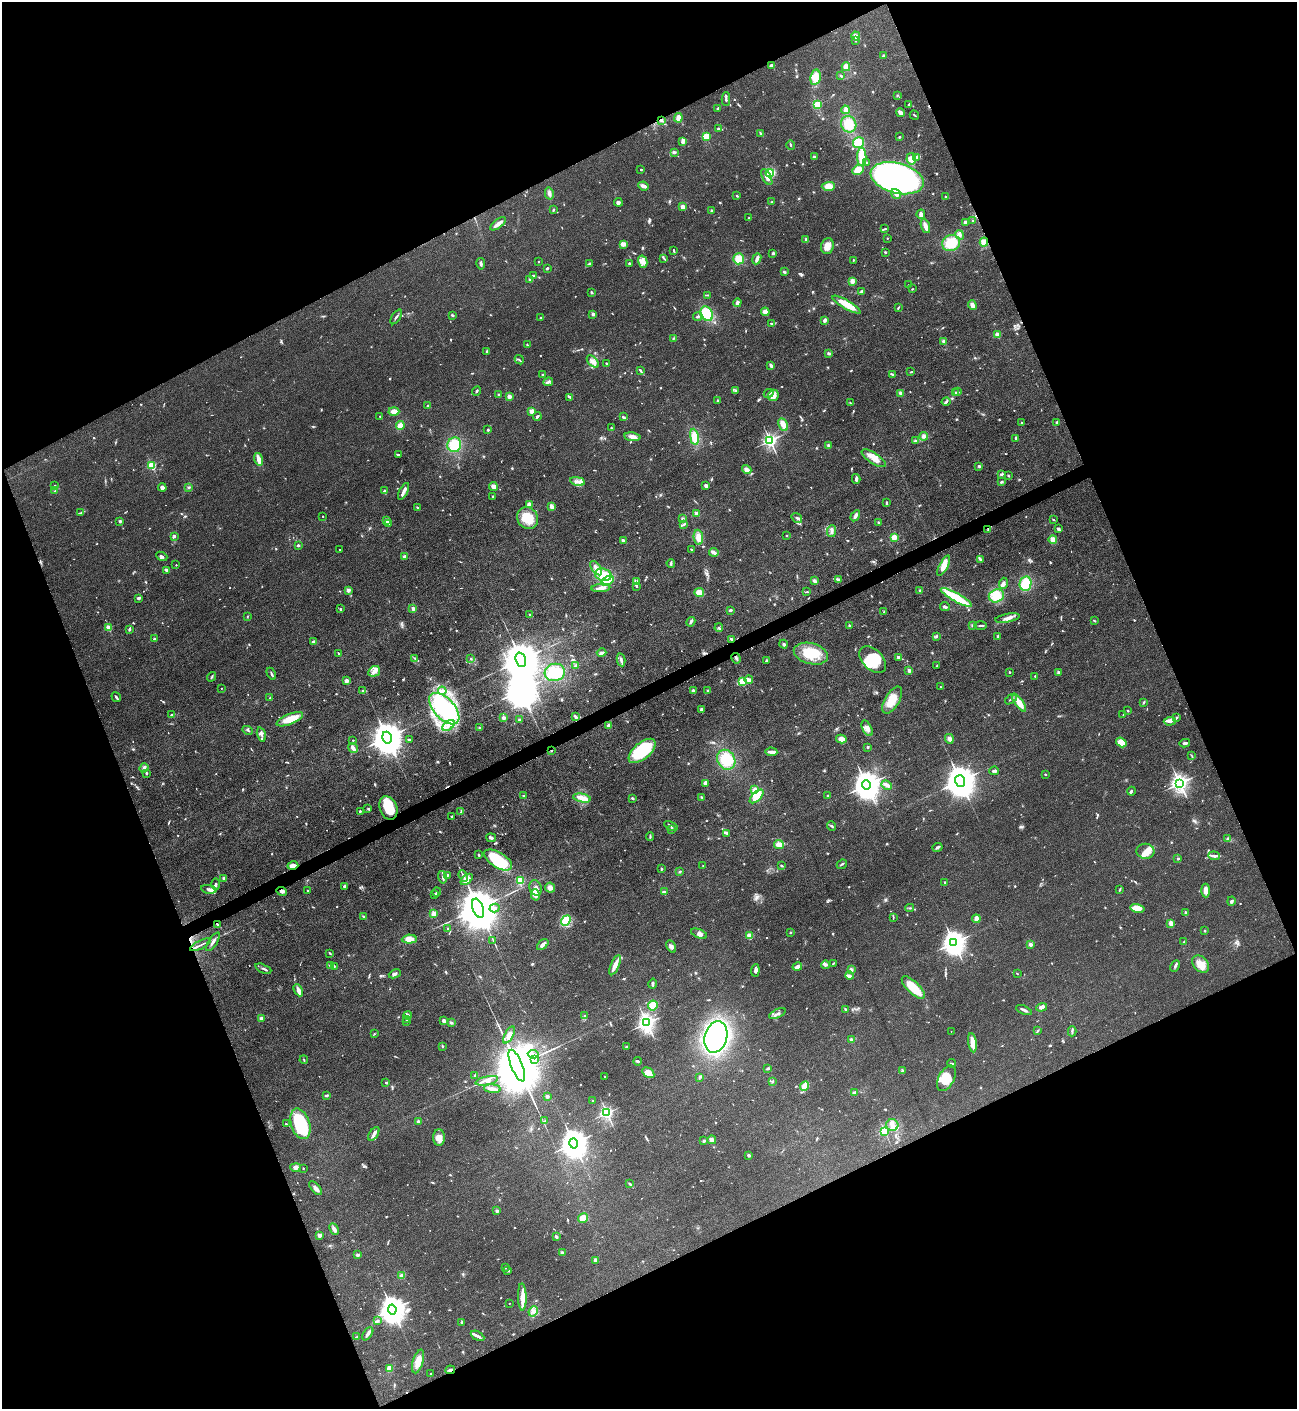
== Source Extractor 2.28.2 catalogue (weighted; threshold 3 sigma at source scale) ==
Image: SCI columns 286-5465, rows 2-5629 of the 5618 x 5630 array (HDU 1 of 3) = the unmasked area's bounding box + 8 px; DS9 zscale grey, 4 x 4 block average (1 PNG px = mean of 4 x 4 image px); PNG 1299 x 1411 px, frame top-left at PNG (2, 2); each listed source drawn as its Kron ellipse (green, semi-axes under 4 px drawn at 4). Shown black and unused: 44% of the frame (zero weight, under 3 of 4 exposures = <1% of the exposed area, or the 3 px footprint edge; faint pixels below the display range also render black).
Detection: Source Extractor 2.28.2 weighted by HDU 2 'WHT'. Background 0.0649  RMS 0.0058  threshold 0.0261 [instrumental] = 3 sigma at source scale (4.5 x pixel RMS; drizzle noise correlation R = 1.50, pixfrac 1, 0.05/0.05 arcsec/px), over >= 5 px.
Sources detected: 1087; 10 too faint to see at this stretch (4 x 4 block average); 6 inside a brighter object's white glare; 4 cosmic-ray / hot-pixel residue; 3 long thin detections or spike segments (spike, bleed or trail) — neither listed nor drawn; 24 coinciding with a brighter row at this scale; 74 inside a brighter listed object's ellipse — not listed separately; of the other 966, all 500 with FLUX_AUTO >= 2.94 (the completeness limit of this list) listed and drawn (466 fainter detections not listed), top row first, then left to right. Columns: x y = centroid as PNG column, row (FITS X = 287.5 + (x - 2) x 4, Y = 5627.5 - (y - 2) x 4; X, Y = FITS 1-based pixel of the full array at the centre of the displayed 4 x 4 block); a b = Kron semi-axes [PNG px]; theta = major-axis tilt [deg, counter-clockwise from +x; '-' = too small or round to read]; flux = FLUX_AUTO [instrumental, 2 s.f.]
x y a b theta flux
856 36 4 3 - 16
855 40 3 2 - 5
883 56 2 2 - 5
772 65 3 2 - 10
846 67 4 3 - 27
841 76 3 2 - 4.2
815 77 8 5 79 47
897 95 2 2 - 3
726 99 7 2 -89 8.1
909 104 3 2 - 4.1
817 105 2 2 - 330
718 108 3 2 - 3.6
846 110 4 3 - 18
900 113 4 3 - 16
914 115 5 2 - 3.1
678 118 5 3 - 22
661 120 3 2 - 3.7
849 124 8 7 - 58
718 129 2 2 - 6.4
761 134 4 2 - 6.1
706 137 2 2 - 240
899 137 2 2 - 4.8
683 142 4 3 - 6.6
859 143 5 5 - 57
791 145 5 2 - 4.2
674 152 3 3 - 6
814 157 3 2 - 5.8
862 157 9 4 -90 46
917 157 4 2 - 12
911 159 6 5 - 42
866 163 2 2 - 3.3
641 170 2 2 - 5.1
858 170 6 4 27 60
770 173 4 4 - 150
767 177 9 3 -63 18
897 178 27 15 -15 2200
643 186 5 2 - 18
828 186 7 4 2 34
549 193 6 3 -76 13
896 194 5 3 - 15
737 196 3 2 - 3.8
946 197 2 2 - 9.4
618 202 4 3 - 7.1
772 202 2 2 - 3.4
683 207 3 2 - 27
553 210 4 2 - 4.8
711 210 2 2 - 3.8
921 214 5 3 - 14
749 218 2 2 - 5.7
972 221 2 2 - 5
965 223 3 3 - 11
498 224 9 2 38 25
925 226 7 3 -71 25
885 229 4 2 - 4.1
960 235 5 3 - 8.3
887 238 2 2 - 5.3
806 240 3 2 - 5.1
984 242 4 4 - 29
951 243 9 8 - 85
623 244 4 3 - 18
827 246 8 6 76 35
674 251 4 2 - 4.5
885 252 3 2 - 4
773 253 3 2 - 6.6
664 258 2 2 - 3
739 259 5 5 - 43
757 259 6 2 67 16
853 260 2 2 - 3.2
538 262 2 2 - 8
643 262 6 4 -75 16
589 263 3 3 - 3.9
481 264 6 3 -78 8
629 264 2 2 - 6.1
547 268 2 2 - 6
784 272 4 2 - 4.8
534 276 3 2 - 3.8
529 280 3 3 - 4.1
852 281 4 4 - 13
908 285 2 2 - 3.9
912 289 2 2 - 3.4
862 291 4 3 - 5.6
591 292 2 2 - 6.2
708 295 3 2 - 3
737 303 4 3 - 11
847 305 16 4 -30 76
972 305 5 3 - 21
898 308 3 2 - 3.3
765 312 4 3 - 21
593 314 3 2 - 12
707 314 7 5 -60 99
452 315 4 2 - 3.5
396 317 8 2 56 7.5
698 317 4 2 - 7
541 318 3 2 - 6.3
825 320 3 2 - 11
771 323 3 2 - 3.4
997 335 2 2 - 130
674 338 3 2 - 3
944 341 2 2 - 67
527 345 3 2 - 3.4
487 352 3 2 - 3.7
829 354 4 3 - 7.8
519 360 5 2 - 4
593 362 7 4 -47 20
606 363 2 2 - 3.9
771 366 4 2 - 14
641 371 4 2 - 5.4
911 372 4 2 - 3.3
543 375 3 2 - 3.4
893 375 4 2 - 4.5
548 382 5 3 - 8.3
736 390 4 2 - 3.2
477 391 5 2 - 4.6
955 392 2 2 - 3.9
957 392 3 2 - 3.4
769 393 5 2 - 6.4
900 393 3 3 - 8.7
499 394 2 2 - 3.5
773 395 6 5 - 25
509 396 3 2 - 20
570 397 4 2 - 7.5
718 400 2 2 - 4.7
946 402 4 3 - 5.8
850 403 4 2 - 3.6
428 406 2 2 - 21
394 411 5 4 - 24
531 411 2 2 - 78
380 416 2 2 - 3
537 416 4 2 - 6.5
623 417 4 2 - 5.3
1021 422 2 2 - 4.8
1057 422 3 3 - 4.6
400 425 4 4 - 19
783 425 6 4 -64 30
611 428 2 2 - 4.5
488 430 2 2 - 5
924 436 4 3 - 9.6
633 437 8 4 -8 19
694 437 8 4 -81 52
1016 438 4 2 - 7.1
770 441 2 2 - 1100
916 441 4 2 - 8.2
454 445 7 7 - 79
828 445 3 3 - 6.2
398 455 4 2 - 3.9
874 458 14 5 -34 43
259 459 6 2 -72 37
152 465 2 2 - 320
979 466 2 2 - 7.7
747 470 5 4 - 16
1001 474 3 2 - 7.9
1008 475 3 2 - 3.3
856 479 5 2 - 11
578 481 7 3 -11 13
1001 482 3 2 - 4.3
55 486 2 2 - 3.1
493 486 4 4 - 16
706 486 3 3 - 14
189 487 3 3 - 4.4
162 488 4 3 - 12
55 491 4 3 - 4.2
384 491 4 3 - 5.1
404 491 9 3 63 13
492 496 2 2 - 3.3
887 503 4 2 - 4.3
529 504 3 3 - 16
552 506 4 2 - 17
418 507 4 2 - 3.6
81 512 4 2 - 3.4
696 513 3 3 - 7.6
323 516 2 2 - 6.5
855 516 6 2 57 16
528 518 11 10 - 84
797 518 6 2 -35 7.4
682 519 3 3 - 5.7
1054 520 3 2 - 3.6
120 521 2 2 - 28
386 521 2 2 - 100
879 522 3 2 - 3.8
388 523 2 2 - 6.6
684 524 4 2 - 5
988 529 3 2 - 3.7
1058 529 3 2 - 12
831 531 6 3 83 12
174 536 4 3 - 6.8
787 536 2 2 - 3
698 537 7 4 -85 31
894 537 3 3 - 20
1053 539 4 3 - 19
623 540 3 2 - 12
298 545 2 2 - 22
691 549 2 2 - 3.5
340 550 2 2 - 4.7
714 552 4 2 - 16
162 556 6 3 -24 7.6
404 556 3 2 - 8.9
980 559 3 2 - 5.3
671 563 4 2 - 5.5
176 565 2 2 - 5.1
944 566 11 3 62 37
596 568 8 4 -56 27
167 570 3 2 - 15
603 575 8 6 -13 77
838 579 4 2 - 4.2
608 581 7 4 32 48
814 581 3 3 - 9.5
636 582 4 2 - 6.3
1003 583 5 3 - 13
1025 584 7 6 - 77
636 586 3 2 - 6.1
601 588 9 4 4 21
348 590 2 2 - 62
920 591 3 3 - 5.8
807 592 2 2 - 3.6
699 593 5 3 - 35
996 596 8 6 22 63
956 597 17 3 -29 140
139 598 3 2 - 11
945 607 5 3 - 8.2
413 608 3 2 - 12
340 609 3 2 - 3.6
730 610 3 2 - 6.2
884 612 3 2 - 3.4
530 615 4 2 - 5.6
247 616 2 2 - 3
1007 618 13 3 11 19
1094 621 3 2 - 3
691 622 5 2 - 8.3
849 625 2 2 - 4.4
972 625 3 2 - 3
981 625 6 2 -1 5.8
108 628 2 2 - 140
719 628 4 3 - 5.5
129 629 3 2 - 5.9
937 636 3 2 - 4.9
998 636 3 2 - 6.2
154 639 2 2 - 36
732 639 4 2 - 8.6
313 642 2 2 - 14
784 644 4 3 - 6.2
338 653 4 2 - 3.5
602 653 5 3 - 7.5
811 654 17 10 -14 120
898 657 3 2 - 11
415 658 3 2 - 3.2
736 658 5 2 - 7.3
471 659 3 2 - 3.2
873 659 16 10 -44 95
521 660 7 5 -70 18000
621 660 6 2 -79 10
767 660 3 2 - 5.5
575 666 4 4 - 6.9
937 666 4 2 - 4.4
374 671 6 5 - 20
909 671 2 2 - 50
555 672 10 8 15 94
1010 672 2 2 - 12
1058 672 4 2 - 4.8
271 674 6 2 -61 6.6
1035 676 2 2 - 3.4
212 677 5 2 - 4.2
749 680 4 2 - 16
346 681 2 2 - 73
742 682 2 2 - 280
940 687 2 2 - 3.9
221 688 2 2 - 4.3
693 690 3 2 - 4.4
708 690 2 2 - 3.3
363 691 3 2 - 3.3
442 691 4 2 - 6.7
116 697 5 2 - 7.1
270 698 2 2 - 5.6
1011 699 7 2 36 4.8
892 700 15 7 58 60
1144 702 3 2 - 4.1
1019 703 10 4 -53 35
444 709 19 10 -47 420
701 710 2 2 - 11
1128 711 2 2 - 11
171 714 3 2 - 3.1
1123 715 2 2 - 4
575 716 4 2 - 9.2
503 718 2 2 - 63
1176 718 4 2 - 4.8
290 719 14 5 23 70
519 720 3 2 - 5.1
1170 721 6 3 4 19
609 725 3 3 - 11
449 726 7 3 38 19
479 727 3 2 - 3.3
867 728 8 4 -64 19
247 730 5 2 - 4.3
261 734 7 3 -73 9.7
387 738 6 4 -74 10000
409 739 2 2 - 4.2
841 739 5 4 - 28
949 739 5 4 - 14
353 740 2 2 - 4.8
1121 742 5 4 - 48
1185 743 5 2 - 7.9
868 747 2 2 - 20
353 748 5 3 - 18
551 751 2 2 - 3
642 751 16 8 40 260
771 752 6 2 -3 20
1192 756 3 2 - 3.1
726 760 10 8 -57 96
144 768 5 3 - 11
994 771 5 2 - 9.3
146 773 2 2 - 6.3
1045 775 2 2 - 9.4
960 781 6 5 - 8900
705 783 4 4 - 13
1180 783 3 3 - 1800
866 785 5 4 - 5900
887 785 5 3 - 19
755 790 3 3 - 23
1132 791 4 2 - 5.3
524 796 3 2 - 9.3
757 796 8 3 44 46
827 796 3 2 - 3.3
701 797 3 2 - 3.1
582 798 9 3 -12 37
632 798 2 2 - 7.5
388 808 12 8 -69 96
368 809 3 2 - 3.7
360 811 3 2 - 4.7
461 812 3 2 - 3.9
452 816 3 2 - 3.6
671 826 7 2 -28 7.5
832 826 5 3 - 4.7
671 829 3 2 - 4.8
726 833 4 2 - 7.2
650 837 4 2 - 4.5
491 838 5 3 - 8
1228 839 3 2 - 5
779 844 5 3 - 25
937 847 5 2 - 8
1145 851 9 7 -1 31
479 855 3 2 - 4.1
1214 856 6 2 -5 15
1178 858 3 2 - 3.4
498 860 15 7 -32 180
842 864 5 2 - 3.9
293 866 5 4 - 21
703 866 2 2 - 3.1
782 866 3 2 - 4.1
661 869 2 2 - 12
679 872 2 2 - 4.8
447 875 3 2 - 4.6
463 876 6 2 -68 8.5
442 877 6 2 -77 5.4
224 878 2 2 - 8.3
467 879 7 4 41 41
520 880 3 3 - 40
944 882 2 2 - 3
215 884 6 2 89 6
344 886 3 2 - 6.1
535 888 8 6 -69 18
550 888 5 4 - 15
209 889 8 3 -10 9.7
308 890 2 2 - 6.6
1120 890 4 2 - 3.4
281 891 5 3 - 9.2
1205 891 7 3 -86 22
437 892 4 2 - 3
664 892 3 2 - 6.3
435 894 2 2 - 4.6
535 895 6 3 -75 32
1231 901 4 3 - 8.5
478 908 10 5 -69 28000
495 908 5 3 - 7.6
910 908 4 2 - 4.2
1137 908 7 4 -12 45
1185 913 3 2 - 3.7
434 914 2 2 - 160
363 916 4 2 - 4
893 918 3 2 - 3.1
976 919 4 3 - 27
566 921 5 4 - 79
1171 923 3 3 - 18
217 924 4 2 - 4.2
448 929 2 2 - 10
1205 931 2 2 - 11
790 932 3 2 - 3
699 934 8 4 -22 16
750 936 2 2 - 170
409 939 7 4 4 35
493 940 4 2 - 3.3
213 942 10 2 56 14
1184 942 3 2 - 5.2
954 943 4 3 - 3600
1030 944 2 2 - 66
201 945 11 2 26 11
543 945 7 2 43 18
671 946 6 3 -62 9.6
330 953 3 2 - 3.3
833 963 4 2 - 3.3
1201 964 10 7 -48 36
330 965 4 2 - 5.4
615 965 11 3 66 31
825 965 4 2 - 10
334 966 3 2 - 3.3
1175 966 6 3 63 8.2
797 967 5 3 - 20
263 969 8 2 -23 9
851 969 4 3 - 7.8
755 970 6 3 85 9.9
395 974 6 2 25 9.1
1017 974 2 2 - 3
849 976 4 3 - 9.7
652 984 5 2 - 6.8
913 988 15 6 -44 100
298 990 6 3 -64 18
653 1006 5 4 - 47
1042 1007 5 4 - 11
845 1009 3 2 - 4
1024 1010 8 2 -23 10
777 1014 9 2 25 10
408 1015 4 2 - 12
585 1016 3 2 - 3.1
261 1018 4 3 - 8.4
407 1019 2 2 - 19
444 1021 3 2 - 15
407 1022 2 2 - 7.6
451 1023 3 3 - 5.3
647 1023 3 3 - 1900
1038 1030 3 2 - 3.4
951 1031 2 2 - 3.1
1072 1031 5 2 - 5.3
374 1034 2 2 - 3
509 1035 9 4 63 23
716 1037 16 11 74 910
851 1040 2 2 - 83
972 1043 10 3 -81 39
442 1046 3 2 - 4.8
626 1047 2 2 - 8.1
533 1054 5 2 - 8.1
304 1060 4 2 - 2.9
535 1060 2 2 - 3.5
637 1061 4 3 - 5.9
951 1063 4 2 - 5.2
517 1066 17 5 -68 55000
768 1068 3 2 - 5.2
903 1071 3 2 - 4.1
648 1073 6 4 -32 37
475 1076 3 2 - 8.4
605 1077 2 2 - 3.5
700 1077 4 2 - 3.8
946 1078 14 8 61 66
487 1081 11 4 13 40
772 1082 2 2 - 5
386 1083 2 2 - 4
805 1086 5 4 - 35
492 1089 8 3 -5 21
855 1093 3 3 - 11
326 1095 4 2 - 7.1
547 1096 2 2 - 50
593 1101 2 2 - 14
607 1113 2 2 - 960
545 1121 4 2 - 4.5
418 1122 2 2 - 45
286 1124 3 2 - 3.3
300 1124 16 9 -72 300
892 1125 6 6 - 20
884 1131 2 2 - 450
374 1134 8 2 56 19
439 1138 8 5 90 26
712 1140 4 3 - 18
704 1141 3 2 - 6.6
573 1143 5 4 - 5900
749 1155 2 2 - 37
296 1167 5 3 - 15
303 1168 2 2 - 6.4
630 1184 4 2 - 6.6
316 1188 8 3 -48 15
497 1211 2 2 - 39
583 1218 5 4 - 36
334 1229 6 4 -63 13
319 1236 2 2 - 65
556 1237 3 2 - 4.1
562 1252 4 3 - 4.6
357 1255 2 2 - 40
595 1260 4 3 - 7.1
505 1268 3 2 - 3.9
508 1271 3 2 - 4
401 1275 2 2 - 11
522 1297 13 4 -88 38
509 1303 2 2 - 5.3
392 1309 5 4 - 5300
533 1311 5 4 - 13
378 1321 3 2 - 5.2
462 1322 2 2 - 6.4
368 1334 7 3 56 11
478 1336 7 2 -28 13
357 1337 4 2 - 4.2
418 1361 12 5 73 41
389 1368 4 3 - 31
450 1370 5 2 - 10
431 1374 2 2 - 3
Overlapping masked pixels (flux is a lower limit): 8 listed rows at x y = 984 242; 988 529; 732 639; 551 751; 293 866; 281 891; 217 924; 450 1370
Diffuse or blended objects may show on this block-average render without a row.